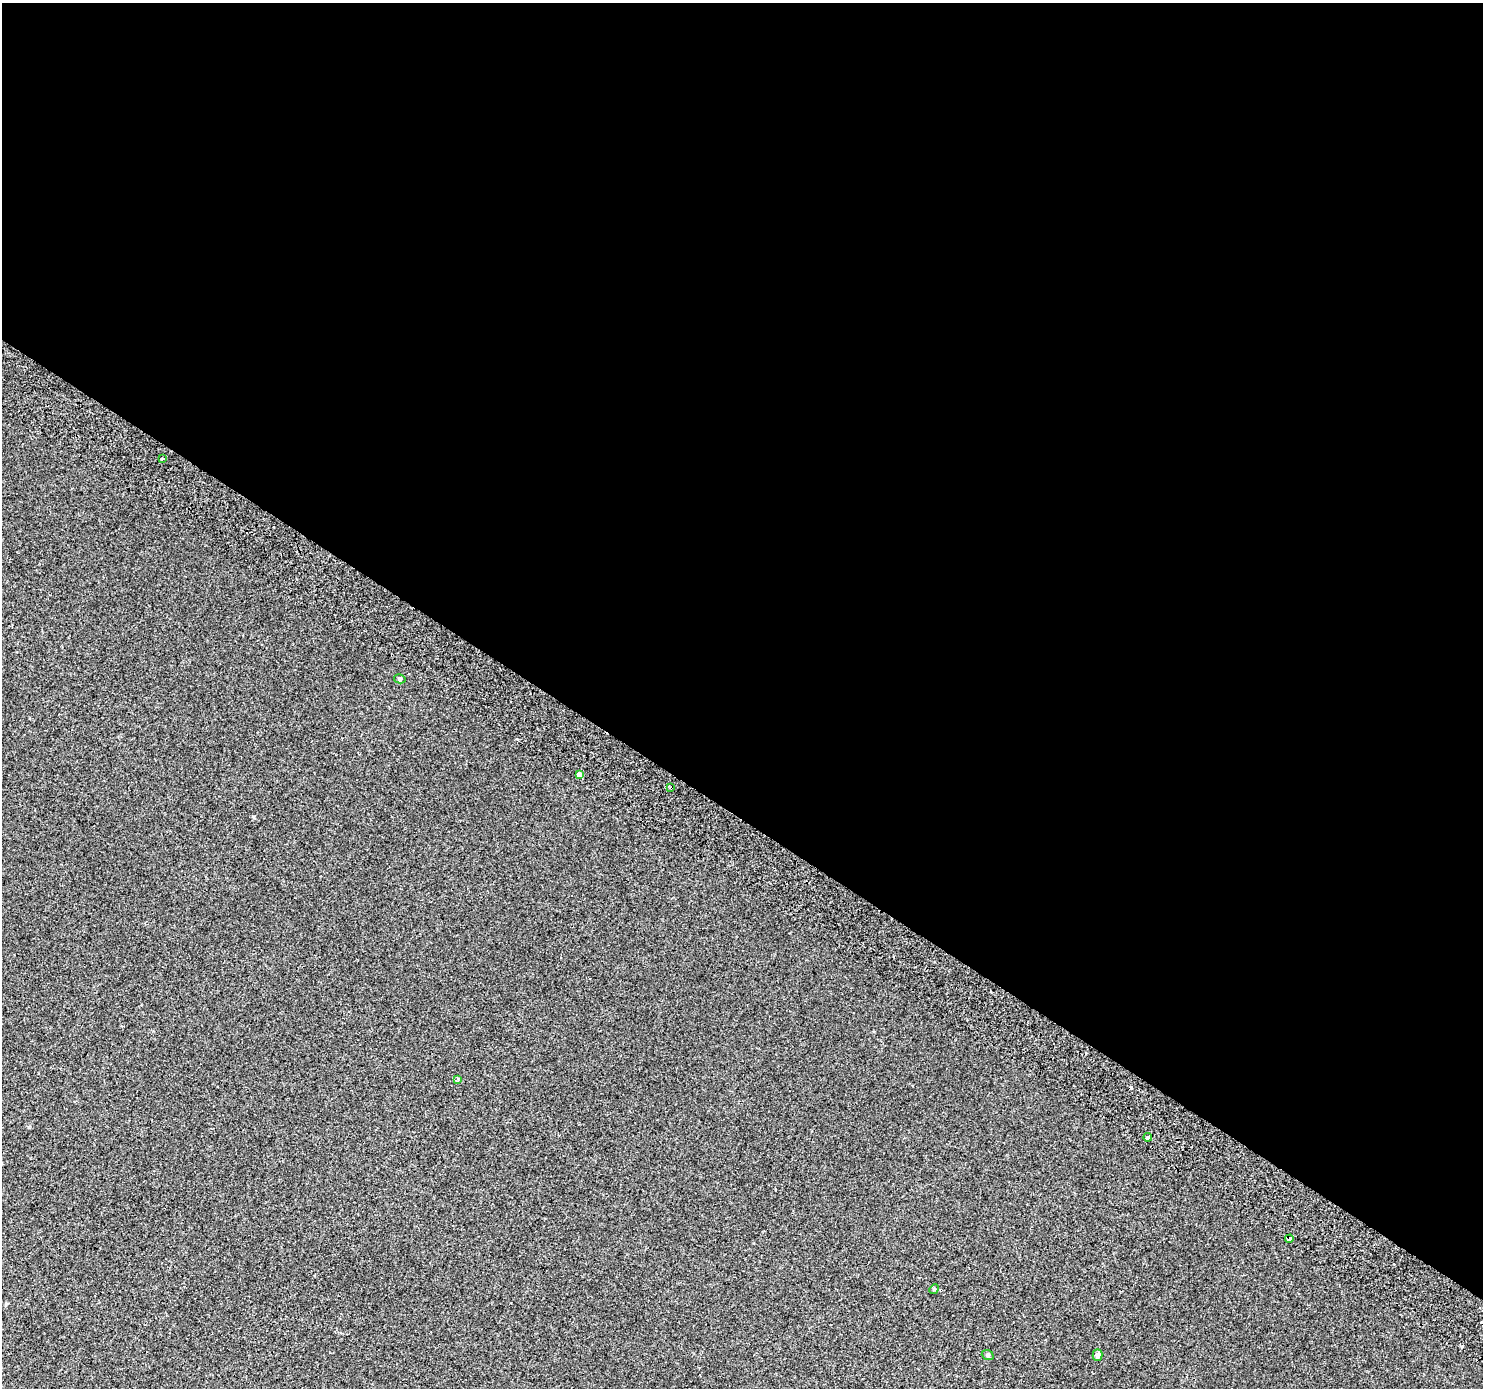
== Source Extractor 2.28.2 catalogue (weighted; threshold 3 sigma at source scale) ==
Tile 3 of 4 x 4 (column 3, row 1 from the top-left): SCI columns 3003-4483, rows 4459-5844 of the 5998 x 6079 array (HDU 1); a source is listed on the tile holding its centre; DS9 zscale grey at full resolution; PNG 1485 x 1390 px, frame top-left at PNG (2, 3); each listed source drawn as its Kron ellipse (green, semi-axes under 4 px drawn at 4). Shown black and unused: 59% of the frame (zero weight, under 2 of 3 exposures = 3% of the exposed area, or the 3 px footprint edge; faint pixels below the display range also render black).
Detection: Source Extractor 2.28.2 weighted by HDU 2 'WHT'; one run over the whole footprint, this tile lists its part. Background 2.48e-04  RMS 0.0039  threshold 0.0176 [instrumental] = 3 sigma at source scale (4.5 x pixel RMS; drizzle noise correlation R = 1.50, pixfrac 1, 0.0396/0.0396 arcsec/px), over >= 5 px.
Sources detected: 13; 3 cosmic-ray / hot-pixel residue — neither listed nor drawn; the other 10 listed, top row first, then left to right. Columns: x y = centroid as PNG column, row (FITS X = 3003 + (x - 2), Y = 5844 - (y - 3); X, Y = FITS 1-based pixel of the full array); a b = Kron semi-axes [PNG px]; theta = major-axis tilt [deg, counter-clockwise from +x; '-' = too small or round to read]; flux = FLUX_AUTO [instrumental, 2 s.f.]
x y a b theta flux
162 458 3 3 - 1.1
400 679 5 4 - 0.58
579 775 4 4 - 2.7
671 788 4 3 - 0.72
458 1079 3 3 - 0.87
1148 1137 4 3 - 2.7
1289 1239 4 3 - 1.4
934 1289 5 4 - 0.37
988 1355 6 5 - 0.6
1097 1355 6 5 - 1.2
Overlapping masked pixels (flux is a lower limit): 2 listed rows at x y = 671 788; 1289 1239